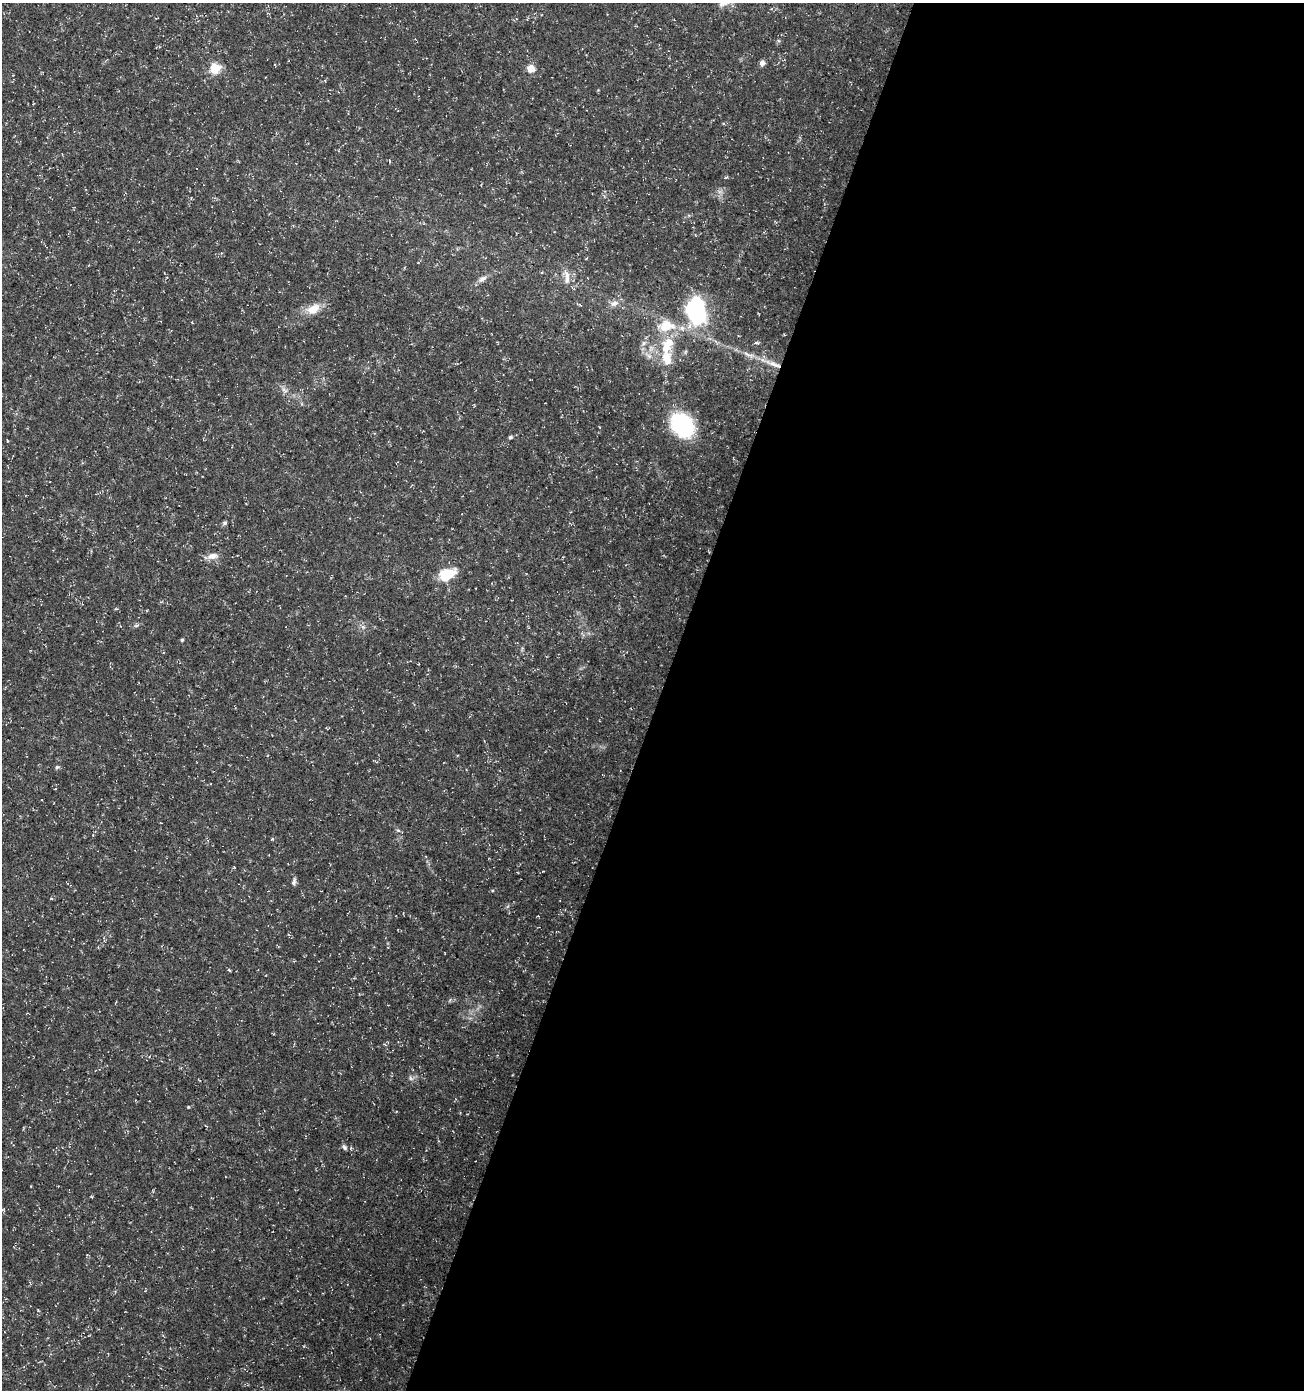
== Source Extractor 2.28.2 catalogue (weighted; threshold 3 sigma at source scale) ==
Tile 12 of 4 x 4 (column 4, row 3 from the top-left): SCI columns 4116-5417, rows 1400-2787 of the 5693 x 5563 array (HDU 1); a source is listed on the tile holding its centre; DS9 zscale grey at full resolution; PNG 1306 x 1392 px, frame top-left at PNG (2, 3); no overlay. Shown black and unused: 49% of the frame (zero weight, under 3 of 5 exposures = <1% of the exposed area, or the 3 px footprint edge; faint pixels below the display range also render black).
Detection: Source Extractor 2.28.2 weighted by HDU 2 'WHT'; one run over the whole footprint, this tile lists its part. Background 0.0285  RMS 0.0028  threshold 0.0124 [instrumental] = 3 sigma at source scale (4.5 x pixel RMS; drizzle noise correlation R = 1.50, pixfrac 1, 0.0396/0.0396 arcsec/px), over >= 5 px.
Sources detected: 38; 2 inside a brighter object's white glare — not listed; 3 inside a brighter listed object's ellipse — not listed separately; the other 33 listed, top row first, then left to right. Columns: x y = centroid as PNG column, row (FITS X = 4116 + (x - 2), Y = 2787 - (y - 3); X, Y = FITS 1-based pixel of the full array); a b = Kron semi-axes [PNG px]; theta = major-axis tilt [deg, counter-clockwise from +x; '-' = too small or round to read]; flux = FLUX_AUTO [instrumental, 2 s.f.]
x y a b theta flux
762 63 7 6 - 0.99
215 68 5 5 - 22
531 68 10 9 - 2.2
567 275 16 9 -56 2.6
482 279 13 7 33 1.3
614 303 12 8 15 1.7
693 308 40 16 -68 25
313 309 19 11 30 4.1
666 326 25 16 5 8.1
644 343 8 5 28 0.82
756 343 7 4 -6 0.47
665 348 20 15 -76 6.5
649 356 12 6 -31 1.5
772 363 38 6 -21 4.8
284 390 12 4 -42 1.1
682 425 20 15 -48 36
510 437 5 4 - 0.46
225 523 7 5 1 0.47
212 556 13 8 9 2.2
447 575 18 11 26 8.9
116 609 5 3 - 0.3
136 626 6 4 1 0.46
182 640 4 4 - 0.4
57 767 6 5 - 0.43
398 830 6 4 -2 0.43
272 839 5 3 - 0.28
543 871 3 3 - 0.18
294 882 9 5 78 0.78
492 891 5 3 - 0.29
229 970 5 3 - 0.35
411 1078 7 4 -47 0.6
188 1107 4 3 - 0.24
344 1147 8 5 -57 0.65
Overlapping masked pixels (flux is a lower limit): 1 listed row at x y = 772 363